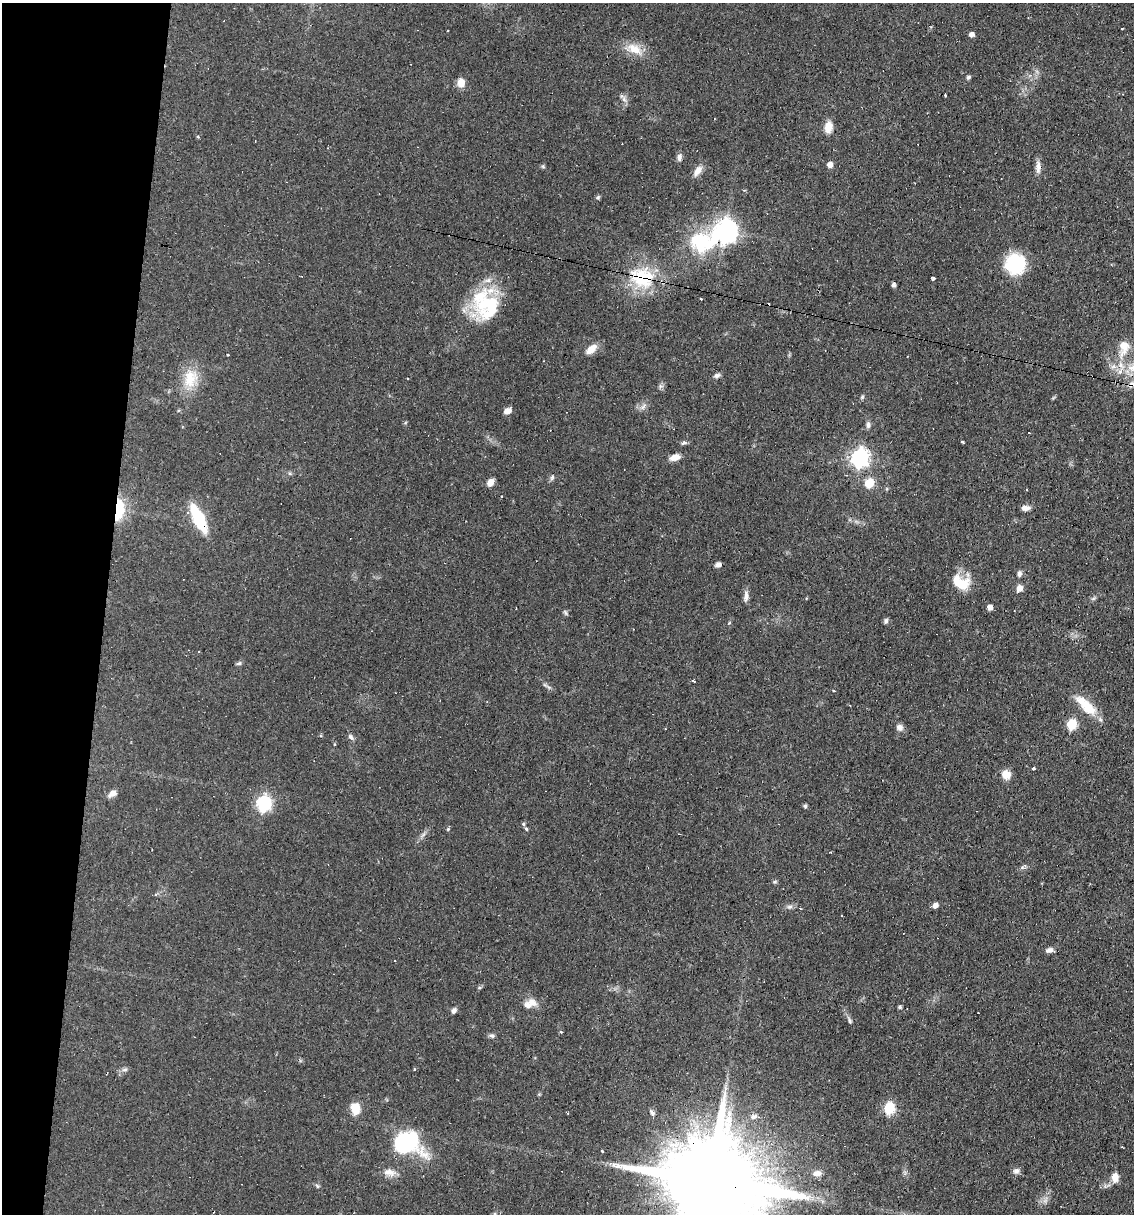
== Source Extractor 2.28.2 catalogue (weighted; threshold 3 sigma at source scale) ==
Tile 9 of 4 x 4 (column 1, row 3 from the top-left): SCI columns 233-1364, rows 1213-2424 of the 4874 x 4848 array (HDU 1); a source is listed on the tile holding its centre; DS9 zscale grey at full resolution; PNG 1136 x 1216 px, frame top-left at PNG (2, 3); no overlay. Shown black and unused: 9% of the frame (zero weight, under 2 of 3 exposures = <1% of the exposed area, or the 3 px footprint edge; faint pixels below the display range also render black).
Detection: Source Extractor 2.28.2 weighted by HDU 2 'WHT'; one run over the whole footprint, this tile lists its part. Background 0.0644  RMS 0.0052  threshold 0.0234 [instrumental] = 3 sigma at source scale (4.5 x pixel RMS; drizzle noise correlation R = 1.50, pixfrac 1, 0.05/0.05 arcsec/px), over >= 5 px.
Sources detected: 112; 1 too faint to see at this stretch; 17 cosmic-ray / hot-pixel residue — not listed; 3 inside a brighter listed object's ellipse — not listed separately; the other 91 listed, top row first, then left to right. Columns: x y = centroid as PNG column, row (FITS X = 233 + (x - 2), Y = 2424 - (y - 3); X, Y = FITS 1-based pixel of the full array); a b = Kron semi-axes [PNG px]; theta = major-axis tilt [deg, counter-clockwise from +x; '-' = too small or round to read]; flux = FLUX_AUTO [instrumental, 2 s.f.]
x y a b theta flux
971 34 5 5 - 2.2
634 49 22 13 -27 8.4
968 77 6 5 - 0.96
461 83 10 8 -85 5.1
945 95 3 3 - 1.5
624 99 10 6 -69 1.9
828 127 13 9 79 5.2
679 157 9 6 81 2
830 165 5 5 - 3.9
543 166 6 4 73 0.69
1038 167 19 6 -89 3
698 171 15 8 51 3.9
598 197 6 5 - 0.92
724 232 19 8 26 390
1015 264 22 21 - 26
643 278 30 27 52 29
933 278 3 3 - 4.9
893 285 5 5 - 1.3
489 306 40 34 53 36
1124 347 26 14 75 11
591 349 13 7 43 5.4
1131 368 11 11 - 5.3
717 375 9 5 21 1.4
190 378 28 19 76 14
1132 384 12 7 28 3.5
862 397 6 5 - 0.82
643 406 11 6 52 2
507 411 7 5 29 3.1
868 425 8 6 -89 1.7
1029 433 3 2 - 0.38
962 442 4 3 - 1.5
683 443 8 5 15 1.2
675 457 13 7 14 3.9
859 458 8 7 - 190
552 477 8 5 64 1.1
490 482 9 7 59 3.1
869 483 6 5 - 23
1025 508 11 6 1 2.5
119 509 24 10 85 19
198 518 26 9 -63 31
718 564 7 5 24 1.8
1019 574 8 5 79 1.4
960 582 23 15 -28 13
1020 588 9 8 - 2.5
746 596 14 6 86 2.5
990 607 5 4 - 3.2
565 613 8 4 -55 0.84
886 621 6 5 - 1.4
239 663 8 5 18 0.93
693 681 3 3 - 0.68
545 685 11 4 -33 1.3
1086 705 31 11 -44 13
1071 725 6 5 - 31
900 727 8 8 - 2.4
351 737 9 6 -50 1.4
334 744 5 3 - 0.42
1034 769 4 3 - 1.7
1006 774 12 10 -42 4.5
112 793 10 7 34 3.4
263 804 7 6 - 110
805 806 5 4 - 1
523 824 5 4 - 0.7
448 829 5 4 - 0.64
526 829 5 3 - 1.1
775 882 6 4 1 0.74
156 895 5 4 - 0.75
935 905 5 4 - 3
789 907 8 5 18 1.5
1050 950 11 6 -1 2.1
532 1003 15 10 -35 4.3
899 1007 4 3 - 1
454 1011 8 5 62 1.5
850 1020 9 5 -73 1.1
561 1032 3 3 - 0.75
492 1036 8 6 -2 1.2
414 1069 4 2 - 0.54
125 1070 9 4 1 1.3
355 1108 12 9 -83 8.1
889 1108 6 5 - 44
567 1113 3 2 - 0.66
652 1113 9 6 -60 1.5
754 1116 10 7 7 2
406 1142 21 17 -7 72
602 1151 3 3 - 0.64
1016 1171 9 8 - 1.8
390 1172 15 10 -12 4.2
817 1173 13 8 3 3.2
1115 1177 12 8 86 4.3
712 1182 36 20 -10 17000
317 1186 6 5 - 0.82
495 1214 6 4 -90 0.71
Overlapping masked pixels (flux is a lower limit): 6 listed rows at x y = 724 232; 643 278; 1132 384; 119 509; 198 518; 712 1182
Isophote crosses this tile's border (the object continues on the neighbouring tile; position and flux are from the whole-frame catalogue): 3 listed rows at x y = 1132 384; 712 1182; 495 1214